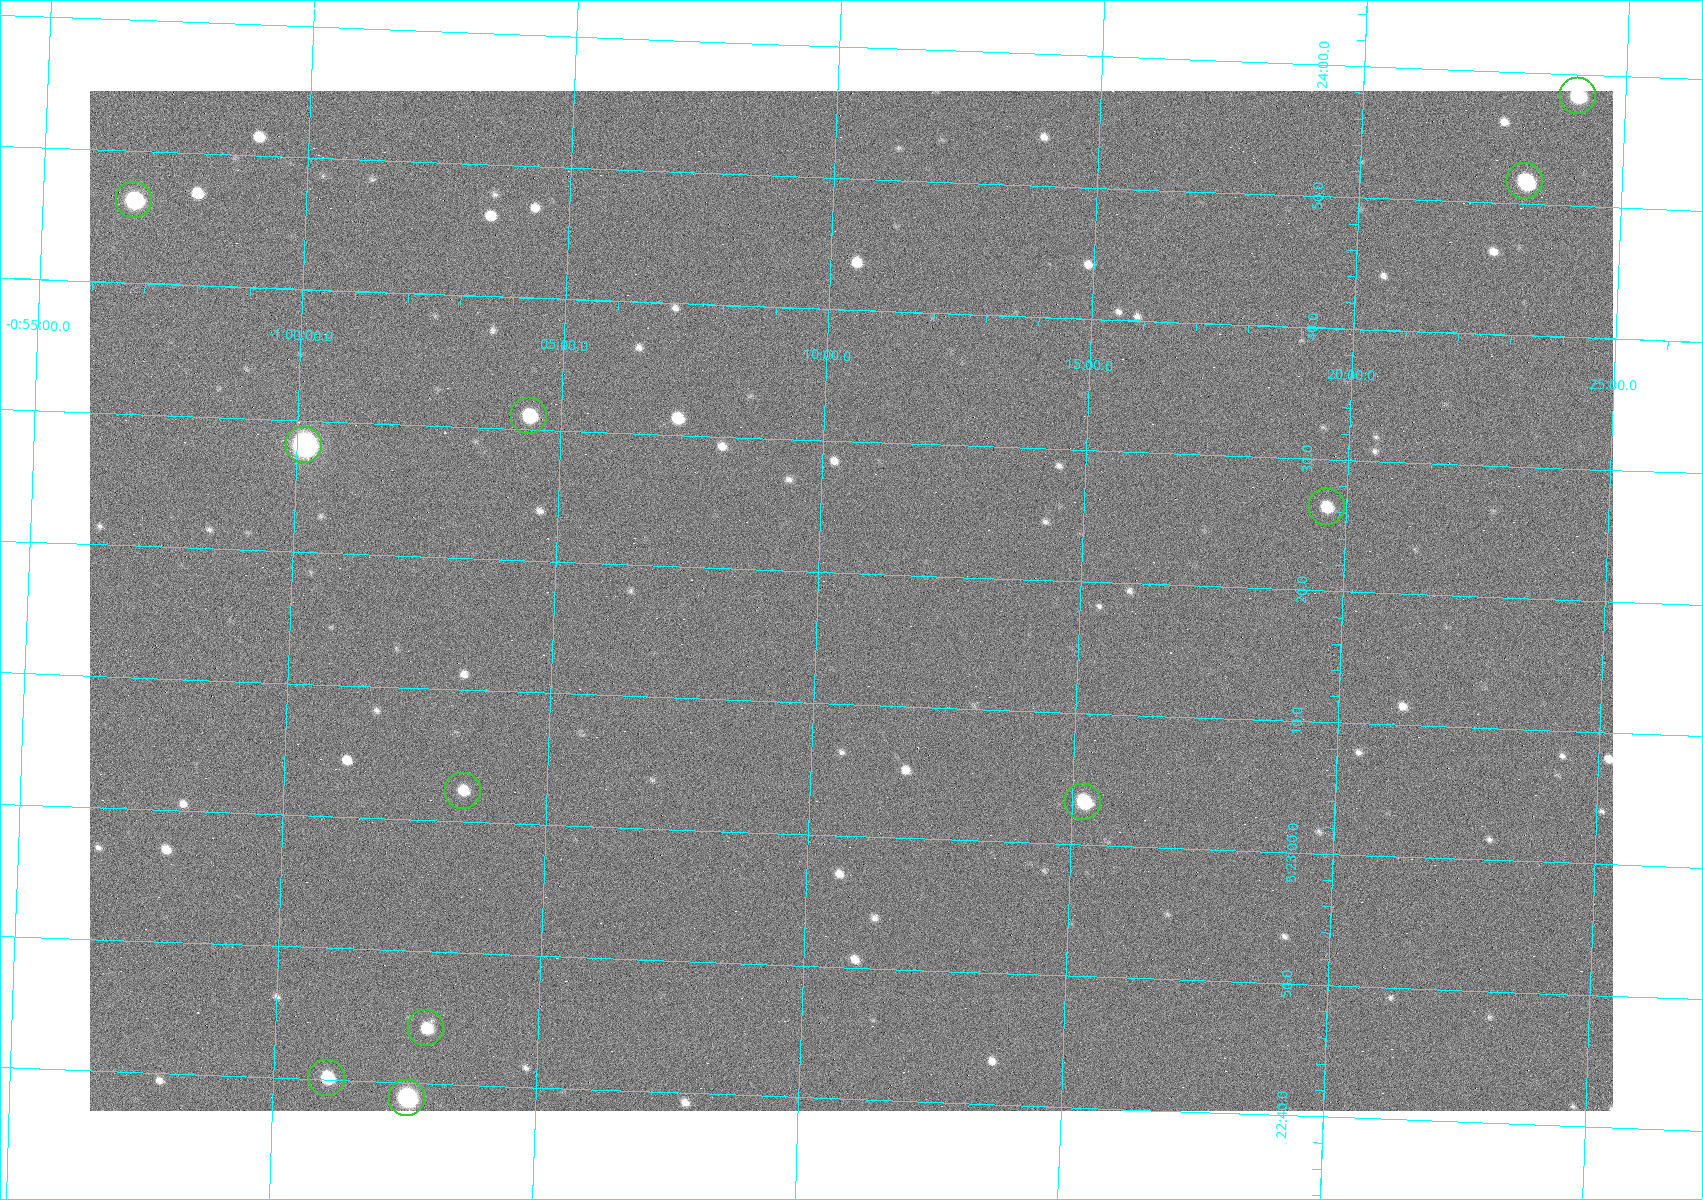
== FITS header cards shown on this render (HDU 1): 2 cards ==
NAXIS1  =                 1523
NAXIS2  =                 1020

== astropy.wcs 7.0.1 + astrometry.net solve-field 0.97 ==
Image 1523 x 1020 px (HDU 1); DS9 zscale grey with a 90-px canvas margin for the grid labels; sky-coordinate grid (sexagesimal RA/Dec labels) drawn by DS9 from the SOLVED WCS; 11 Tycho-2 reference stars matched to detected sources circled (green)
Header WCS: RA---TAN/DEC--TAN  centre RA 05:23:18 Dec -01:11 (80.82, -1.18 deg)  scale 1.14 arcsec/px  FOV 29.0' x 19.4'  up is +88 deg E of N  parity flipped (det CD > 0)
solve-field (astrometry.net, Tycho-2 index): VERIFIED the header's WCS against the Tycho-2 star catalogue (11 matches, 0 conflicts) and refined it, rather than solving blind
Solved WCS: RA---TAN-SIP/DEC--TAN-SIP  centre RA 05:23:18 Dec -01:11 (80.82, -1.18 deg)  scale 1.14 arcsec/px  FOV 29.0' x 19.4'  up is +88 deg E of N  parity flipped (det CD > 0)
The solver's refit moves the header's centre by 0.63 arcsec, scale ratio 1.001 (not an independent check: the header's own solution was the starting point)
Tycho-2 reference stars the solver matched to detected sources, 11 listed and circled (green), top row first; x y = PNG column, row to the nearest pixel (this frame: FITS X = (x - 90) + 1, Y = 1020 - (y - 91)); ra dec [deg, ICRS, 3 dp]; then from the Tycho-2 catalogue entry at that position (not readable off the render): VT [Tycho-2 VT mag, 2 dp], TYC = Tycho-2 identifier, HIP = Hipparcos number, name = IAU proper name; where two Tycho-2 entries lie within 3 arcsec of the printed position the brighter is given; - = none
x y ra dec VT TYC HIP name
1578 96 80.993 -1.402 10.12 4753-1097-1 - -
1525 181 80.966 -1.386 10.33 4753-1182-1 - -
134 200 80.943 -0.946 8.91 4753-387-1 - -
529 416 80.879 -1.073 10.48 4753-1534-1 - -
304 445 80.867 -1.002 7.84 4753-1205-1 25199 -
1327 507 80.860 -1.327 11.24 4753-1591-1 - -
463 791 80.760 -1.057 11.82 4753-1463-1 - -
1083 802 80.764 -1.254 10.69 4753-1358-1 - -
426 1028 80.684 -1.048 11.65 4753-1425-1 - -
327 1078 80.667 -1.017 10.97 4753-1266-1 - -
407 1098 80.662 -1.043 9.00 4753-1401-1 25121 -